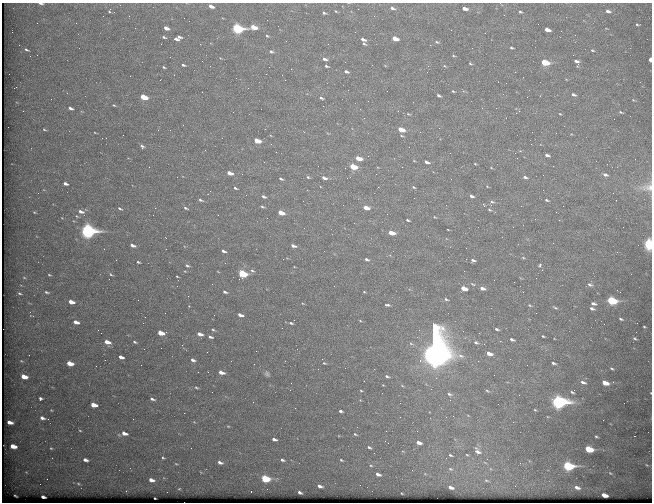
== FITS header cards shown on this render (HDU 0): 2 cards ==
NAXIS1  =                  650 / Width of table row in bytes
NAXIS2  =                  500 / Number of rows in table

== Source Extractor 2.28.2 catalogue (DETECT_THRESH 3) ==
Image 650 x 500 px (HDU 0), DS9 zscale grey, 1 PNG px = 1 image px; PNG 654 x 504 px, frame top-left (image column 1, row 500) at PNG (2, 3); no overlay
Background 594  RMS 2.9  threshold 8.63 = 3 sigma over >= 5 px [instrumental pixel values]
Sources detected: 248; all 248 listed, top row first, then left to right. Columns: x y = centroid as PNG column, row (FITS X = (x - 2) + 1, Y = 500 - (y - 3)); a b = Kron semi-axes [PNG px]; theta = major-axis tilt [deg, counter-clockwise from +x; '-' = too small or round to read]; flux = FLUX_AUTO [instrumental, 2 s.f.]
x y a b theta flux
41 3 5 2 - 350
211 6 5 3 - 1100
392 8 9 6 -19 740
465 8 5 3 - 1200
109 11 6 3 71 210
336 11 5 4 - 240
608 11 5 4 - 550
520 12 4 3 - 250
324 13 6 4 -27 380
504 15 3 2 - 180
374 16 3 3 - 160
637 24 4 2 - 200
254 27 6 4 -12 3200
166 28 5 3 - 1100
237 29 6 4 -16 26000
547 30 5 3 - 1300
355 32 2 2 - 100
267 36 5 3 - 230
164 37 4 2 - 260
179 37 5 3 - 470
176 39 5 3 - 530
363 39 6 4 -26 860
395 39 5 3 - 3200
437 42 7 4 -17 310
200 44 2 2 - 120
364 44 6 3 -26 300
19 45 3 2 - 140
430 45 3 2 - 320
511 48 4 3 - 270
26 50 5 3 - 290
592 50 4 3 - 190
271 51 6 5 - 340
453 56 5 3 - 200
325 59 6 4 -25 640
650 60 4 2 - 2300
545 62 6 4 -16 9100
577 62 7 4 -62 720
470 63 5 3 - 200
183 65 3 2 - 310
326 66 5 3 - 330
444 66 5 4 - 230
164 67 4 3 - 220
346 72 6 4 -21 570
515 72 3 2 - 270
266 74 2 2 - 310
160 80 2 2 - 130
387 91 2 2 - 71
453 91 4 3 - 230
67 93 3 2 - 160
574 95 6 4 -29 410
439 96 4 3 - 370
144 97 6 3 -21 5800
321 98 5 3 - 360
633 100 5 3 - 170
114 105 3 3 - 160
323 106 3 2 - 250
70 108 4 3 - 550
23 111 3 2 - 200
621 112 5 3 - 240
408 114 7 4 -27 270
560 114 3 3 - 130
439 128 3 2 - 130
44 129 6 4 -17 250
401 130 6 4 -20 3200
401 136 5 3 - 230
106 138 2 2 - 120
257 141 6 3 -20 3500
142 148 4 3 - 1300
276 152 2 2 - 89
547 155 5 3 - 490
368 156 3 2 - 140
358 158 6 3 -17 3000
414 161 5 3 - 160
264 162 2 2 - 100
426 162 6 3 -22 660
475 164 3 3 - 160
607 164 2 2 - 410
149 167 2 2 - 100
353 167 6 4 -19 6500
345 168 2 2 - 120
230 173 5 3 - 1500
605 175 7 5 -21 610
308 177 5 4 - 240
350 177 2 2 - 91
525 177 5 3 - 410
324 178 6 4 -18 760
281 179 4 3 - 330
65 184 4 3 - 640
487 186 4 2 - 140
414 187 6 4 -28 270
647 187 21 14 12 2500
235 188 5 3 - 310
246 195 3 2 - 220
471 196 5 3 - 510
264 197 5 3 - 440
200 200 7 4 -21 430
546 200 3 2 - 240
492 202 7 4 -20 360
262 207 5 4 - 290
120 208 5 2 - 250
185 208 6 4 -21 340
366 208 5 3 - 2200
489 210 5 3 - 230
34 212 5 3 - 190
81 212 6 4 -18 770
281 213 5 3 - 2600
387 214 2 2 - 89
218 215 3 2 - 230
435 217 4 3 - 150
535 219 3 2 - 160
408 220 4 2 - 270
623 227 2 2 - 430
304 228 3 2 - 200
448 230 3 2 - 110
88 231 7 5 -18 55000
391 233 6 3 -19 3000
649 244 5 4 - 32000
132 245 5 3 - 760
293 246 6 3 -16 740
223 251 4 3 - 470
523 258 5 3 - 180
367 259 5 3 - 370
473 260 5 4 - 430
138 262 4 3 - 260
187 265 4 3 - 330
540 265 5 3 - 320
252 271 6 4 -38 320
111 274 6 3 -44 260
242 274 6 4 -19 12000
49 275 5 3 - 240
177 276 3 2 - 140
24 278 6 4 -3 240
473 284 7 3 -27 240
590 285 6 5 - 460
464 288 5 3 - 3200
482 288 5 3 - 850
47 292 7 4 -13 360
225 292 4 3 - 350
364 292 4 3 - 140
19 293 4 3 - 270
188 296 2 2 - 94
446 299 5 3 - 290
612 301 6 4 -17 20000
71 302 6 4 -17 1900
593 304 5 3 - 550
387 305 5 3 - 340
530 305 5 4 - 230
555 307 7 3 -29 260
592 309 5 3 - 430
165 313 2 2 - 130
240 315 5 3 - 920
621 319 4 3 - 290
360 320 4 3 - 150
76 322 6 4 -16 1300
291 323 5 3 - 260
604 324 2 2 - 480
644 327 3 2 - 170
497 329 4 3 - 330
213 330 5 3 - 260
161 333 6 4 -16 2800
200 334 5 3 - 1100
543 336 3 2 - 200
210 337 6 3 -19 520
635 338 4 3 - 250
512 339 5 3 - 460
107 342 7 4 -24 1700
135 342 6 3 -26 320
476 342 7 5 -18 450
411 344 6 4 -4 310
434 348 36 9 -88 510000
256 351 2 2 - 87
489 353 6 4 -18 1500
121 357 5 3 - 970
193 360 5 4 - 560
478 361 2 2 - 400
70 363 6 4 -17 2800
324 363 4 3 - 170
553 363 4 2 - 380
141 365 2 2 - 170
612 369 4 3 - 230
208 372 3 2 - 170
221 372 5 3 - 1300
267 374 8 5 -55 420
387 376 5 3 - 300
24 377 6 4 -16 2500
583 382 7 4 -16 640
291 383 2 2 - 210
605 383 6 4 -19 3100
196 388 6 3 -10 230
361 391 3 2 - 150
487 391 6 3 -21 250
573 391 9 6 41 530
449 394 6 5 - 400
40 398 5 4 - 400
152 399 5 3 - 410
558 401 8 6 -26 80000
624 403 2 2 - 86
94 405 5 4 - 2500
295 408 2 2 - 110
51 410 4 3 - 170
535 410 4 4 - 200
341 411 4 3 - 380
184 413 2 2 - 180
453 416 3 2 - 170
42 418 5 4 - 1000
133 419 2 2 - 270
10 422 5 3 - 1300
513 422 2 2 - 600
228 426 4 3 - 140
80 431 4 3 - 150
386 431 2 2 - 590
124 433 6 4 -20 1100
355 434 4 3 - 190
596 436 3 2 - 210
274 439 5 3 - 610
419 443 5 3 - 1000
13 446 5 4 - 2500
369 447 4 2 - 290
51 448 5 4 - 220
589 449 6 4 -18 9400
476 451 9 6 -21 1400
450 455 6 3 -20 280
163 458 3 3 - 220
446 458 2 2 - 89
487 459 3 3 - 140
85 460 6 4 -20 780
282 460 5 3 - 380
341 460 3 3 - 190
220 462 6 3 -18 620
176 464 4 3 - 160
371 465 4 3 - 180
568 466 6 4 -15 29000
450 469 8 5 -26 430
610 473 6 3 -43 230
378 474 5 3 - 650
265 478 6 4 -18 14000
151 480 6 4 -18 1000
486 480 6 4 -17 320
78 484 6 4 -22 350
320 486 5 3 - 570
451 487 6 4 -21 730
577 488 7 4 -16 790
179 489 4 2 - 140
126 491 3 3 - 120
300 492 4 3 - 410
604 495 5 3 - 2200
43 497 4 3 - 620
155 498 2 2 - 130
At the frame edge (FLAGS 8, measured only in part): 4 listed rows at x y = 41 3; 650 60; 647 187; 649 244